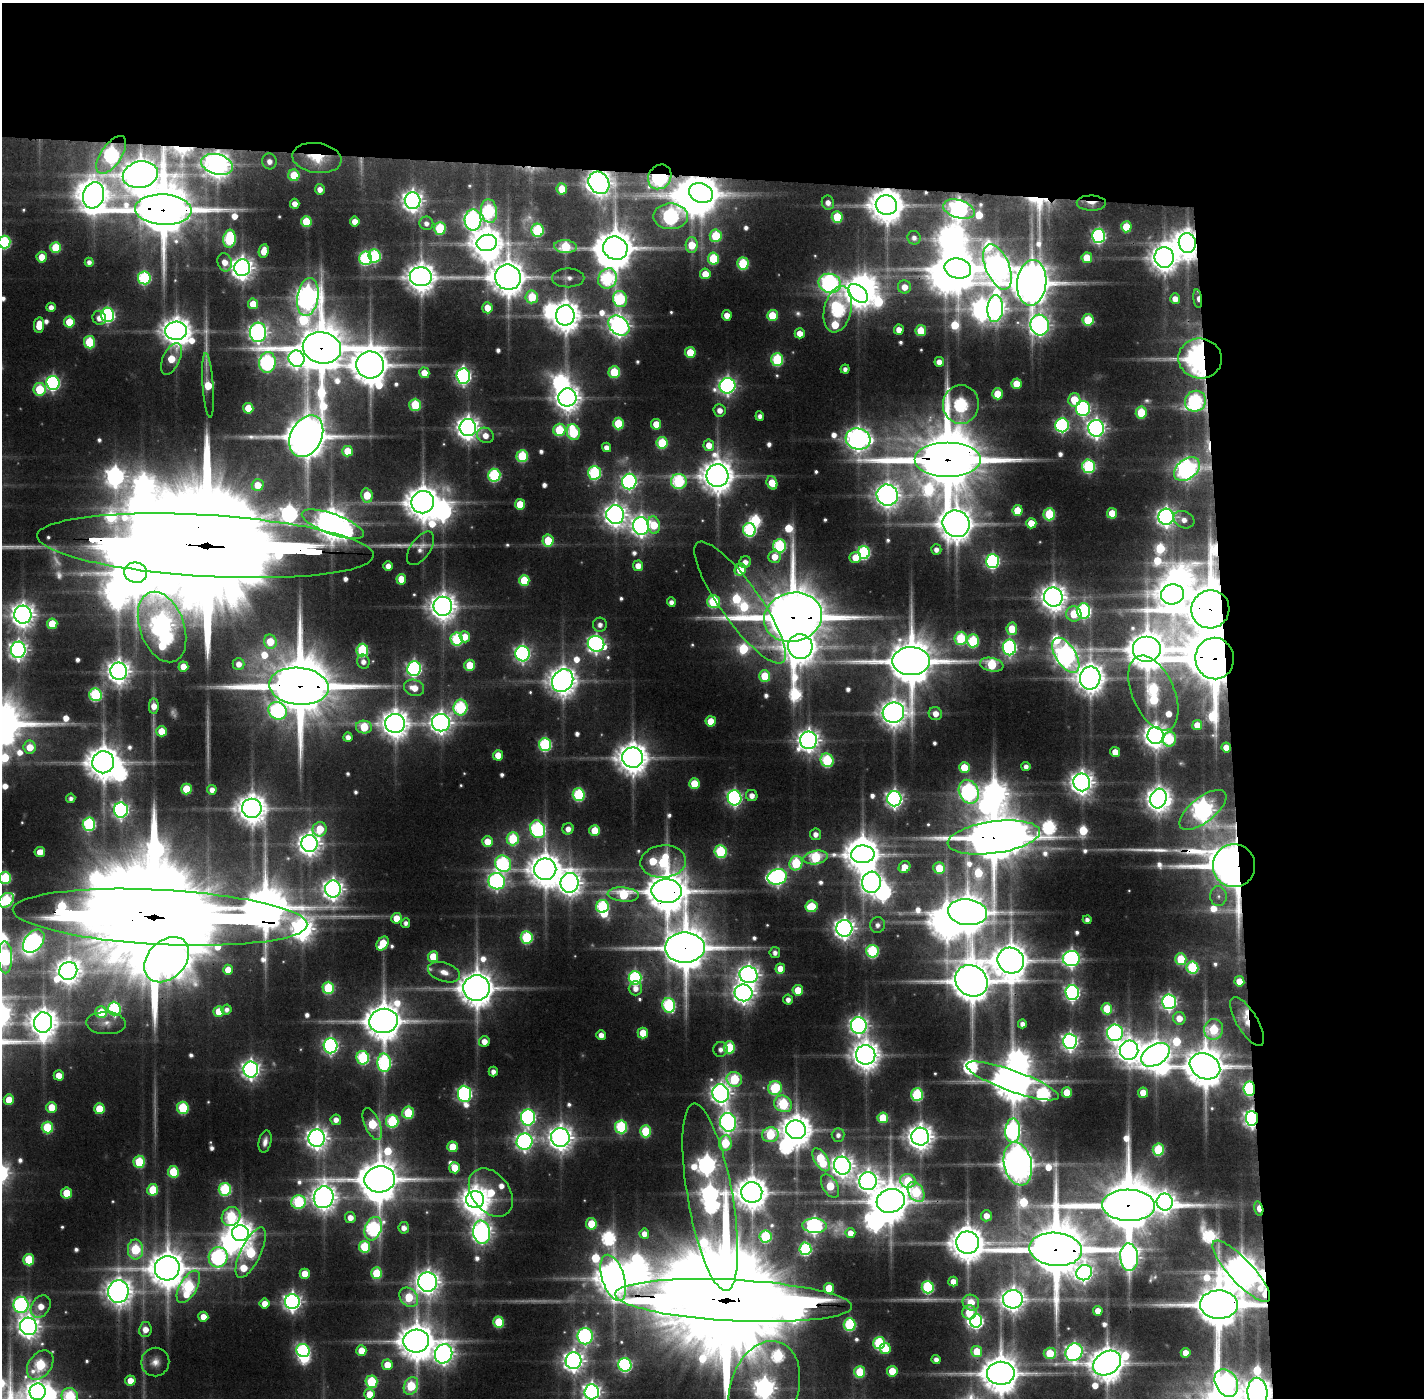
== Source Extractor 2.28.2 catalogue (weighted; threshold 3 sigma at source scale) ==
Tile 3 of 3 x 3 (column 3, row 1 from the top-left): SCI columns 2844-4265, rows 2826-4221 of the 4267 x 4256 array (HDU 1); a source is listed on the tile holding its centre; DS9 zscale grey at full resolution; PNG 1426 x 1400 px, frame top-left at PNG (2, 3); each listed source drawn as its Kron ellipse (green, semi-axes under 4 px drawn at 4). Shown black and unused: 24% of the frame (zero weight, under 3 of 4 exposures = <1% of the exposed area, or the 3 px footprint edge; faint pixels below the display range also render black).
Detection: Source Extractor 2.28.2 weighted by HDU 2 'WHT'; one run over the whole footprint, this tile lists its part. Background 0.0883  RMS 0.0079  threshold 0.0356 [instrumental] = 3 sigma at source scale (4.5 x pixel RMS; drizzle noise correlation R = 1.50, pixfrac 1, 0.05/0.05 arcsec/px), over >= 5 px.
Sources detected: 664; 30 too faint to see at this stretch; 37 inside a brighter object's white glare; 1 cosmic-ray / hot-pixel residue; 3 long thin detections or spike segments (spike, bleed or trail) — neither listed nor drawn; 11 inside a brighter listed object's ellipse — not listed separately; of the other 582, all 500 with FLUX_AUTO >= 5.4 (the completeness limit of this list) listed and drawn (82 fainter detections not listed), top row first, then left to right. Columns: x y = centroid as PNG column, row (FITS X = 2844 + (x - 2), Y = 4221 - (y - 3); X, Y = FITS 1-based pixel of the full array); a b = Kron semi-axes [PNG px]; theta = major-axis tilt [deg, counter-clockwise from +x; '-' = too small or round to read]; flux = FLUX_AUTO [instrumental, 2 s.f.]
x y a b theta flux
111 155 22 10 56 330
317 158 25 15 -8 51
269 161 8 7 - 9.1
217 164 16 10 -16 1500
140 175 18 13 12 2900
294 175 6 5 - 51
660 177 13 11 55 540
599 183 12 10 -54 1300
320 189 5 5 - 8.9
562 189 6 5 - 28
701 193 12 9 -23 2900
94 195 13 10 72 1800
413 201 8 8 - 870
828 203 7 6 - 8.7
1091 203 14 7 -1 9.3
295 204 5 5 - 11
886 205 10 9 - 2900
959 209 16 9 -17 680
163 210 28 15 -3 9700
489 211 12 8 -81 160
671 216 17 13 0 370
837 217 6 5 - 56
473 220 10 8 -88 570
306 221 5 5 - 50
355 221 5 5 - 13
426 223 7 6 - 6.7
1126 227 5 5 - 41
440 228 6 6 - 84
538 230 6 6 - 120
716 236 6 6 - 69
1099 236 7 6 - 280
914 238 7 6 - 5.5
230 239 9 6 84 140
4 242 6 6 - 140
487 243 10 8 14 2200
1187 243 10 8 -81 1900
692 245 8 6 89 32
56 247 5 5 - 55
565 247 11 6 -4 77
615 248 12 11 - 4000
264 251 7 5 80 17
374 256 7 6 - 140
42 257 5 5 - 23
1164 257 10 9 - 1700
365 258 7 6 - 150
713 258 6 5 - 69
1087 258 5 5 - 31
89 262 4 4 - 6
225 262 9 7 -73 14
743 263 6 5 - 83
997 267 24 12 -68 1500
242 268 8 8 - 1100
958 268 13 10 -13 4200
705 274 5 5 - 24
421 277 11 9 -4 2100
508 277 13 12 - 3200
144 278 6 6 - 160
568 278 16 9 0 9
607 278 10 9 - 180
830 283 11 9 -15 530
1032 283 23 14 84 5000
904 287 6 6 - 17
858 293 11 7 -38 1500
308 297 19 10 80 1200
532 297 6 6 - 58
620 299 8 7 - 130
1175 299 5 5 - 13
1198 299 9 4 -82 7.4
253 304 5 5 - 22
51 307 4 4 - 9.2
487 308 5 5 - 19
838 309 23 13 76 290
995 309 13 8 86 820
107 315 7 6 - 260
565 315 10 9 - 2200
727 315 5 5 - 14
772 315 5 5 - 43
99 318 7 6 - 9.3
1088 320 5 5 - 53
69 322 5 5 - 40
39 325 8 5 82 26
1040 325 10 9 - 740
619 326 12 8 -39 850
899 330 5 5 - 13
176 331 11 9 2 1800
921 331 5 5 - 42
258 332 10 8 87 610
800 333 5 5 - 17
89 342 6 5 - 67
322 348 19 15 -13 8200
690 352 5 5 - 38
1200 358 22 20 -10 860
171 359 17 8 65 40
297 359 8 8 - 450
777 359 6 6 - 110
267 362 10 8 81 310
939 362 5 5 - 11
370 365 14 13 - 3800
845 369 4 4 - 5.8
614 372 6 5 - 62
424 373 5 5 - 18
463 376 7 7 - 400
53 383 7 6 - 290
1016 384 5 5 - 31
208 385 32 5 -86 40
727 386 8 7 - 470
40 389 6 6 - 63
998 394 5 5 - 38
567 397 9 9 - 1500
1074 400 7 6 - 40
1195 401 11 10 - 240
961 404 19 18 - 240
415 405 6 5 - 76
248 408 5 5 - 31
1083 408 7 7 - 270
720 410 6 6 - 9.9
1141 412 6 5 - 55
760 416 5 4 - 5.9
618 423 6 5 - 57
656 424 5 5 - 26
1062 425 7 6 - 250
468 428 8 8 - 1100
1096 428 8 8 - 670
559 430 6 6 - 74
573 432 8 6 -70 100
485 435 8 7 - 13
306 436 22 15 62 5600
858 439 12 10 -15 1200
662 443 6 5 - 70
709 445 6 5 - 16
606 447 5 4 - 8.7
347 451 5 5 - 33
522 456 6 5 - 92
948 460 33 17 0 16000
1089 466 7 6 - 160
1187 469 14 10 39 750
594 473 7 6 - 170
494 475 6 6 - 160
717 476 11 11 - 2600
629 481 8 7 - 380
679 481 8 7 - 160
772 483 7 5 -70 27
258 485 6 6 - 21
367 495 7 5 -78 42
887 495 11 10 - 1200
423 502 11 11 - 2900
520 504 5 5 - 33
1018 511 5 5 - 44
1112 513 5 5 - 29
1049 514 6 6 - 85
615 515 9 9 - 1000
1166 517 8 7 - 690
1184 520 11 8 -26 9.7
1031 523 5 5 - 24
333 524 33 10 -20 2700
956 524 14 13 - 2800
654 525 9 6 -80 34
641 526 9 8 - 750
749 530 7 6 - 180
548 541 6 5 - 50
205 546 168 31 -3 110000
780 546 6 6 - 140
421 548 19 10 55 10
936 549 5 5 - 7
864 552 6 6 - 180
775 557 6 6 - 19
855 557 6 5 - 22
992 561 7 6 - 270
745 562 6 5 - 9.9
388 566 5 4 - 10
638 566 5 5 - 14
740 570 6 5 - 36
136 573 11 10 - 3800
401 579 5 5 - 24
524 580 5 5 - 51
1172 594 11 10 - 1800
1053 597 9 9 - 1500
671 602 4 4 - 6.6
713 602 6 6 - 100
740 602 73 20 -55 220
443 606 9 9 - 1600
1210 609 19 19 - 8600
1084 611 8 6 -88 250
1074 614 7 7 - 41
23 615 9 8 - 1200
793 617 29 24 14 12000
52 624 5 5 - 35
600 625 7 7 - 7.1
162 627 37 22 -70 1200
1012 629 6 5 - 39
465 637 6 5 - 19
961 638 6 6 - 91
457 639 6 6 - 120
973 641 6 6 - 110
270 642 7 6 - 31
596 644 8 8 - 460
800 647 12 12 - 2200
1009 647 8 6 89 300
1147 649 14 13 - 3700
18 650 8 7 - 660
362 650 6 6 - 110
522 654 7 7 - 380
1066 655 20 10 -58 970
1215 658 21 19 -83 11000
911 661 19 14 -1 6600
363 662 7 6 - 7.1
239 664 6 6 - 10
470 665 5 5 - 42
992 665 12 6 -12 84
183 667 5 5 - 19
414 669 7 7 - 350
119 671 9 8 - 1200
765 676 6 5 - 49
1090 678 11 10 - 2100
563 681 12 10 56 1900
299 686 30 18 -6 14000
414 688 10 8 -18 18
1153 693 40 21 -66 210
95 695 6 6 - 140
154 706 8 5 89 14
460 708 8 7 - 170
277 711 9 8 - 220
893 713 11 10 - 1600
935 714 7 6 - 13
711 721 5 5 - 31
395 723 10 9 - 1800
441 723 9 9 - 930
1197 725 5 5 - 19
364 727 8 6 -9 52
162 731 5 5 - 30
1155 736 8 8 - 1200
348 737 5 4 - 7.5
1170 739 7 6 - 76
809 740 9 8 - 1000
545 745 6 6 - 180
30 747 6 6 - 25
1226 747 5 4 - 15
1115 752 5 5 - 17
498 755 5 5 - 21
633 758 10 10 - 2300
827 760 7 6 - 130
103 762 11 10 - 2800
1026 766 4 4 - 6.5
964 767 5 5 - 33
1082 782 9 8 - 1200
694 784 5 5 - 40
186 789 5 5 - 45
212 790 5 4 - 8.9
969 792 12 9 -65 420
579 795 6 6 - 130
752 796 6 5 - 9.2
71 798 5 4 - 5.7
734 798 8 7 - 360
894 799 7 7 - 520
1158 799 10 8 73 1200
252 808 10 9 - 2000
121 810 7 7 - 410
1203 810 28 12 38 870
89 824 6 6 - 180
320 829 7 7 - 42
538 829 9 7 -67 240
568 829 6 5 - 9.3
595 831 5 5 - 38
815 834 6 5 - 8.4
994 837 47 16 8 8300
513 839 6 6 - 92
487 842 5 5 - 25
309 843 8 8 - 1100
721 851 6 6 - 110
40 852 5 5 - 16
863 854 12 9 3 2900
816 857 12 6 9 110
663 862 23 16 5 140
796 863 7 6 - 99
503 864 8 7 - 230
1234 866 21 21 - 4800
904 867 6 5 - 18
939 868 6 5 - 41
545 869 11 11 - 2700
777 877 10 7 15 440
5 878 6 6 - 90
497 881 8 8 - 420
871 882 10 9 - 910
569 883 10 9 - 1200
333 889 8 8 - 900
667 891 15 12 -2 4600
623 895 16 7 -5 88
1218 896 10 8 -89 6
6 900 9 6 40 130
602 906 6 6 - 160
811 906 6 5 - 55
968 912 20 12 -7 3800
160 917 147 27 -3 87000
397 918 5 5 - 24
1087 920 4 4 - 5.5
406 923 5 4 - 5.7
877 925 8 7 - 6.7
844 928 8 8 - 920
527 937 6 6 - 120
34 941 13 8 51 280
383 943 7 5 57 45
685 948 20 15 0 6200
872 951 6 6 - 140
775 953 5 5 - 6.1
5 957 16 7 -89 240
433 957 5 5 - 38
1071 959 8 7 - 460
1181 959 6 5 - 53
167 960 26 19 46 1600
1011 960 13 12 - 3300
1192 967 6 6 - 120
780 969 5 5 - 19
228 970 5 4 - 18
68 971 9 8 - 1300
444 972 17 9 -18 13
748 975 9 8 - 860
635 978 6 6 - 220
971 981 17 15 -40 4700
1239 981 5 5 - 21
328 988 6 5 - 92
476 988 13 12 - 3300
635 988 7 7 - 9.6
798 990 5 5 - 30
743 993 9 8 - 910
1072 993 7 6 - 370
788 999 5 5 - 7.3
1169 1002 7 7 - 410
669 1005 7 6 - 170
114 1008 7 6 - 160
227 1009 5 5 - 5.4
1107 1009 5 5 - 51
219 1011 5 5 - 28
101 1012 6 5 - 36
1179 1018 6 6 - 18
383 1021 14 12 8 3500
1247 1022 27 10 -59 20
43 1023 10 9 - 1900
106 1023 20 11 -2 9.6
1022 1024 4 4 - 6.6
859 1026 8 8 - 600
1214 1029 10 9 - 92
643 1033 5 5 - 31
1115 1033 8 8 - 450
601 1035 5 4 - 11
484 1041 5 5 - 12
1070 1041 7 7 - 510
331 1046 7 7 - 370
729 1047 6 5 - 70
721 1049 7 7 - 6.6
1129 1050 10 9 - 1300
866 1055 10 9 - 1800
1155 1055 15 10 32 2000
363 1058 7 6 - 140
384 1063 9 7 -88 220
1205 1066 16 12 -27 4400
251 1069 8 7 - 650
493 1072 5 4 - 7.2
59 1075 5 5 - 17
734 1079 8 7 - 92
1012 1081 49 10 -20 4400
775 1088 7 6 - 100
1249 1089 7 6 - 190
721 1093 9 8 - 810
1067 1093 5 5 - 32
1143 1093 5 5 - 23
464 1094 8 6 -84 340
917 1095 6 6 - 120
9 1100 5 5 - 28
783 1104 9 8 - 120
52 1107 5 5 - 30
183 1108 6 6 - 90
99 1109 5 5 - 40
408 1113 6 6 - 71
528 1117 8 7 - 330
883 1118 5 5 - 52
1252 1118 7 6 - 520
336 1120 5 5 - 8.7
392 1121 6 6 - 120
728 1122 9 8 - 480
372 1124 17 7 -66 81
47 1127 6 5 - 78
621 1127 6 6 - 140
796 1130 10 9 - 2200
1013 1130 12 7 86 380
646 1131 6 5 - 71
770 1135 8 7 - 81
838 1135 7 6 - 6.5
920 1137 9 8 - 1400
317 1138 9 8 - 930
560 1138 9 9 - 1300
265 1142 11 6 77 7
525 1142 8 8 - 520
725 1143 8 6 82 57
453 1147 5 5 - 36
1158 1150 6 5 - 94
821 1160 13 6 -59 86
139 1162 6 6 - 70
1018 1164 22 14 -78 2700
842 1166 9 8 - 1000
455 1168 5 5 - 30
173 1172 6 5 - 63
380 1179 15 13 11 4800
868 1181 9 8 - 950
908 1181 8 7 - 54
830 1186 13 7 -59 50
225 1189 6 6 - 130
153 1190 5 5 - 53
752 1192 10 10 - 2500
916 1192 11 7 -59 96
67 1193 5 5 - 36
491 1193 27 18 -53 62
324 1197 11 10 - 1500
710 1197 95 22 -80 1000
475 1199 9 8 - 1700
891 1201 14 11 16 3700
299 1202 7 7 - 140
1165 1202 8 8 - 770
1129 1205 26 15 -2 12000
1259 1208 7 4 -76 20
986 1216 5 5 - 14
231 1217 10 9 - 110
350 1218 5 5 - 12
591 1224 5 5 - 45
815 1226 12 7 -4 450
404 1228 6 5 - 8.9
373 1229 12 8 70 250
482 1232 12 8 -82 780
240 1233 8 8 - 1400
850 1233 5 5 - 14
644 1234 5 5 - 10
765 1236 6 6 - 100
968 1243 11 11 - 2800
365 1247 6 5 - 81
135 1249 10 7 -89 88
805 1249 6 6 - 160
1056 1249 26 16 -6 12000
251 1253 27 10 64 130
218 1257 10 9 - 290
1129 1257 14 9 -87 780
29 1260 6 5 - 57
167 1268 12 12 - 3400
1241 1271 40 11 -47 2700
377 1273 6 5 - 65
1084 1273 8 7 - 480
305 1274 5 5 - 23
613 1278 24 11 -72 2800
428 1282 9 9 - 1300
953 1282 5 5 - 12
188 1287 18 8 60 160
928 1287 6 6 - 140
829 1288 5 5 - 41
118 1291 11 10 - 1500
409 1297 11 8 -48 60
1013 1299 10 9 - 1200
734 1300 119 20 -3 76000
292 1302 7 7 - 600
971 1302 8 7 - 22
265 1304 5 5 - 15
21 1305 8 7 - 310
1219 1305 19 14 -2 6000
41 1306 12 9 58 17
1098 1311 5 5 - 16
969 1312 7 7 - 37
203 1317 5 5 - 17
976 1321 7 6 - 260
499 1322 5 5 - 62
850 1324 6 6 - 140
28 1326 9 8 - 1000
145 1330 7 6 - 12
585 1336 8 7 - 330
416 1341 13 11 4 3400
879 1343 6 6 - 130
885 1348 5 5 - 31
303 1351 7 6 - 190
361 1351 5 5 - 26
977 1352 5 5 - 35
1074 1352 9 8 - 540
1050 1353 6 5 - 53
1186 1353 5 5 - 18
444 1354 10 8 66 830
936 1359 4 4 - 6.7
573 1361 8 8 - 880
155 1362 14 14 - 11
1107 1363 15 11 32 2800
40 1365 16 11 52 120
387 1365 5 5 - 24
625 1365 7 6 - 230
892 1371 5 5 - 38
860 1372 5 5 - 63
1001 1373 14 11 1 4000
130 1381 5 5 - 20
371 1382 6 6 - 87
1226 1383 15 10 -61 680
411 1386 9 6 65 84
764 1388 48 34 71 1100
38 1392 8 8 - 1000
592 1392 7 7 - 650
1257 1393 15 10 -86 2100
369 1394 5 5 - 20
70 1397 9 8 - 130
Overlapping masked pixels (flux is a lower limit): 53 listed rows (the first 20) at x y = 111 155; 317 158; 217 164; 140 175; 660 177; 599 183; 701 193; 1091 203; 886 205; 959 209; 163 210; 1187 243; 958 268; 1032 283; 1198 299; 565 315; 322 348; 1200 358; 1195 401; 948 460
Isophote crosses this tile's border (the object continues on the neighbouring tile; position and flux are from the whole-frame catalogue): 11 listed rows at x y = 4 242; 205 546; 5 878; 6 900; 5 957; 1001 1373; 764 1388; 38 1392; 592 1392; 1257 1393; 70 1397
Unlisted compact peaks at least as high as the median listed source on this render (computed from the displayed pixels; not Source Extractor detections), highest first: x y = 66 719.